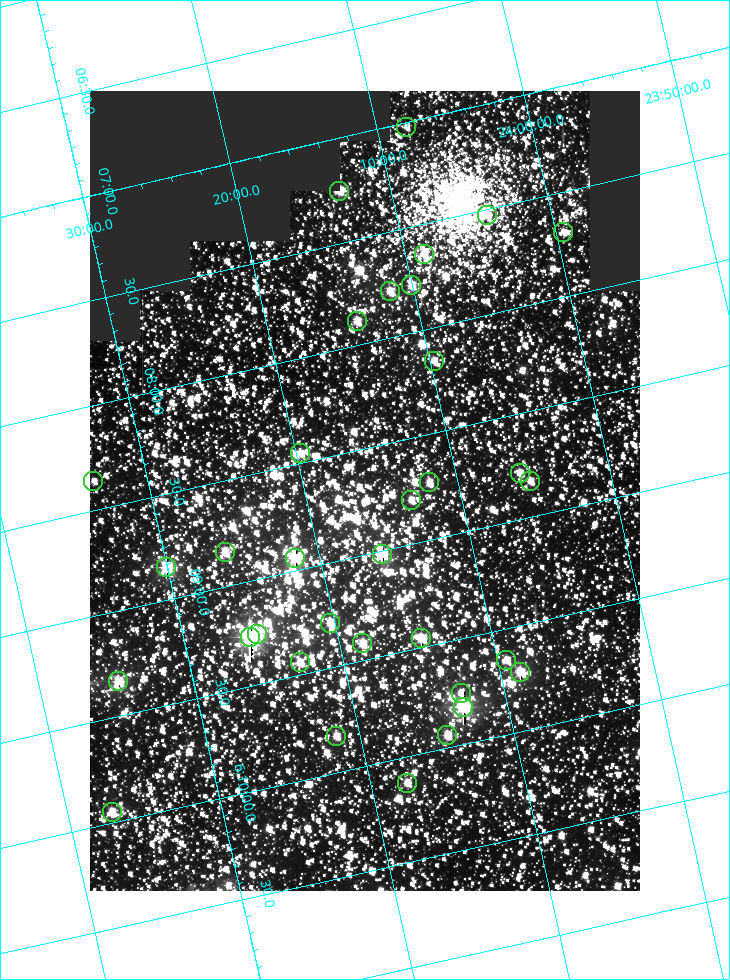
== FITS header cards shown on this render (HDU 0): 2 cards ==
NAXIS1  =                  550
NAXIS2  =                  800

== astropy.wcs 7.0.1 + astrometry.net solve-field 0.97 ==
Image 550 x 800 px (HDU 0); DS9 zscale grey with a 90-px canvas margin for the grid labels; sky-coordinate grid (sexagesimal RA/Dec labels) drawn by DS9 from the SOLVED WCS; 34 Tycho-2 reference stars matched to detected sources circled (green)
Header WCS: RA---TAN/DEC--TAN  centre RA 06:08:42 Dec +24:16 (92.17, +24.27 deg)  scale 3.98 arcsec/px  FOV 36.4' x 53.0'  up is -103 deg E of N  parity normal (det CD < 0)
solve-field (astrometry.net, Tycho-2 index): VERIFIED the header's WCS against the Tycho-2 star catalogue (verified at 3 index scales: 19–34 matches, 0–1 conflicts across passes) and refined it, rather than solving blind
Solved WCS: RA---TAN-SIP/DEC--TAN-SIP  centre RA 06:08:42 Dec +24:16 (92.17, +24.27 deg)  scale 3.98 arcsec/px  FOV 36.4' x 53.0'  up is -103 deg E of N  parity normal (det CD < 0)
The solver's refit moves the header's centre by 0.33 arcsec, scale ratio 1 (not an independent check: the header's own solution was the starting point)
Tycho-2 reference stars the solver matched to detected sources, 34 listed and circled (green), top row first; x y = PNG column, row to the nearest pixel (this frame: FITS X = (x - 90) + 1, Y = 800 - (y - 91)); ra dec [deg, ICRS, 3 dp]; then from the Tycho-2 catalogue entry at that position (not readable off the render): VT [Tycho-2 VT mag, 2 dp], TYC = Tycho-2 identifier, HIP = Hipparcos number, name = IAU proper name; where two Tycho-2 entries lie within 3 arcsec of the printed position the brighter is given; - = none
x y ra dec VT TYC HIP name
406 127 91.756 +24.135 11.55 1864-383-1 - -
339 191 91.813 +24.222 9.50 1864-951-1 - -
487 215 91.882 +24.069 10.67 1864-1197-1 - -
563 232 91.922 +23.991 11.04 1864-773-1 - -
424 254 91.910 +24.147 9.81 1864-677-1 - -
411 285 91.945 +24.168 9.83 1864-545-1 - -
390 291 91.946 +24.193 9.49 1864-879-1 - -
357 321 91.972 +24.235 9.87 1864-607-1 - -
434 361 92.040 +24.163 9.97 1864-387-1 - -
300 453 92.113 +24.329 10.09 1877-692-1 - -
520 473 92.195 +24.097 9.91 1877-1306-1 - -
93 481 92.090 +24.558 11.22 1868-1493-1 - -
530 481 92.208 +24.088 10.02 1877-898-1 - -
429 482 92.182 +24.197 9.90 1877-42-1 - -
411 500 92.198 +24.221 10.14 1877-234-1 - -
225 552 92.210 +24.434 9.33 1881-345-1 - -
382 554 92.254 +24.266 8.73 1877-224-1 - -
295 558 92.236 +24.360 8.19 1877-300-1 29148 -
166 567 92.212 +24.501 8.67 1881-93-1 - -
330 623 92.321 +24.338 9.42 1877-884-1 - -
257 634 92.315 +24.419 9.14 1881-15-1 - -
250 637 92.316 +24.428 7.55 1881-1595-1 - -
421 638 92.364 +24.244 8.80 1877-1589-1 - -
362 643 92.355 +24.308 9.21 1877-702-1 - -
506 660 92.412 +24.157 10.23 1877-766-1 - -
300 662 92.360 +24.380 9.69 1881-496-1 - -
520 672 92.431 +24.145 8.75 1877-16-1 - -
118 681 92.334 +24.580 8.60 1881-81-1 - -
461 693 92.439 +24.215 10.07 1877-154-1 - -
463 707 92.456 +24.215 7.57 1877-1484-1 - -
447 735 92.485 +24.239 9.49 1877-1276-1 - -
336 736 92.457 +24.359 9.75 1877-1432-1 - -
407 783 92.531 +24.294 10.40 1877-334-1 - -
112 812 92.487 +24.619 9.38 1881-1542-1 - -